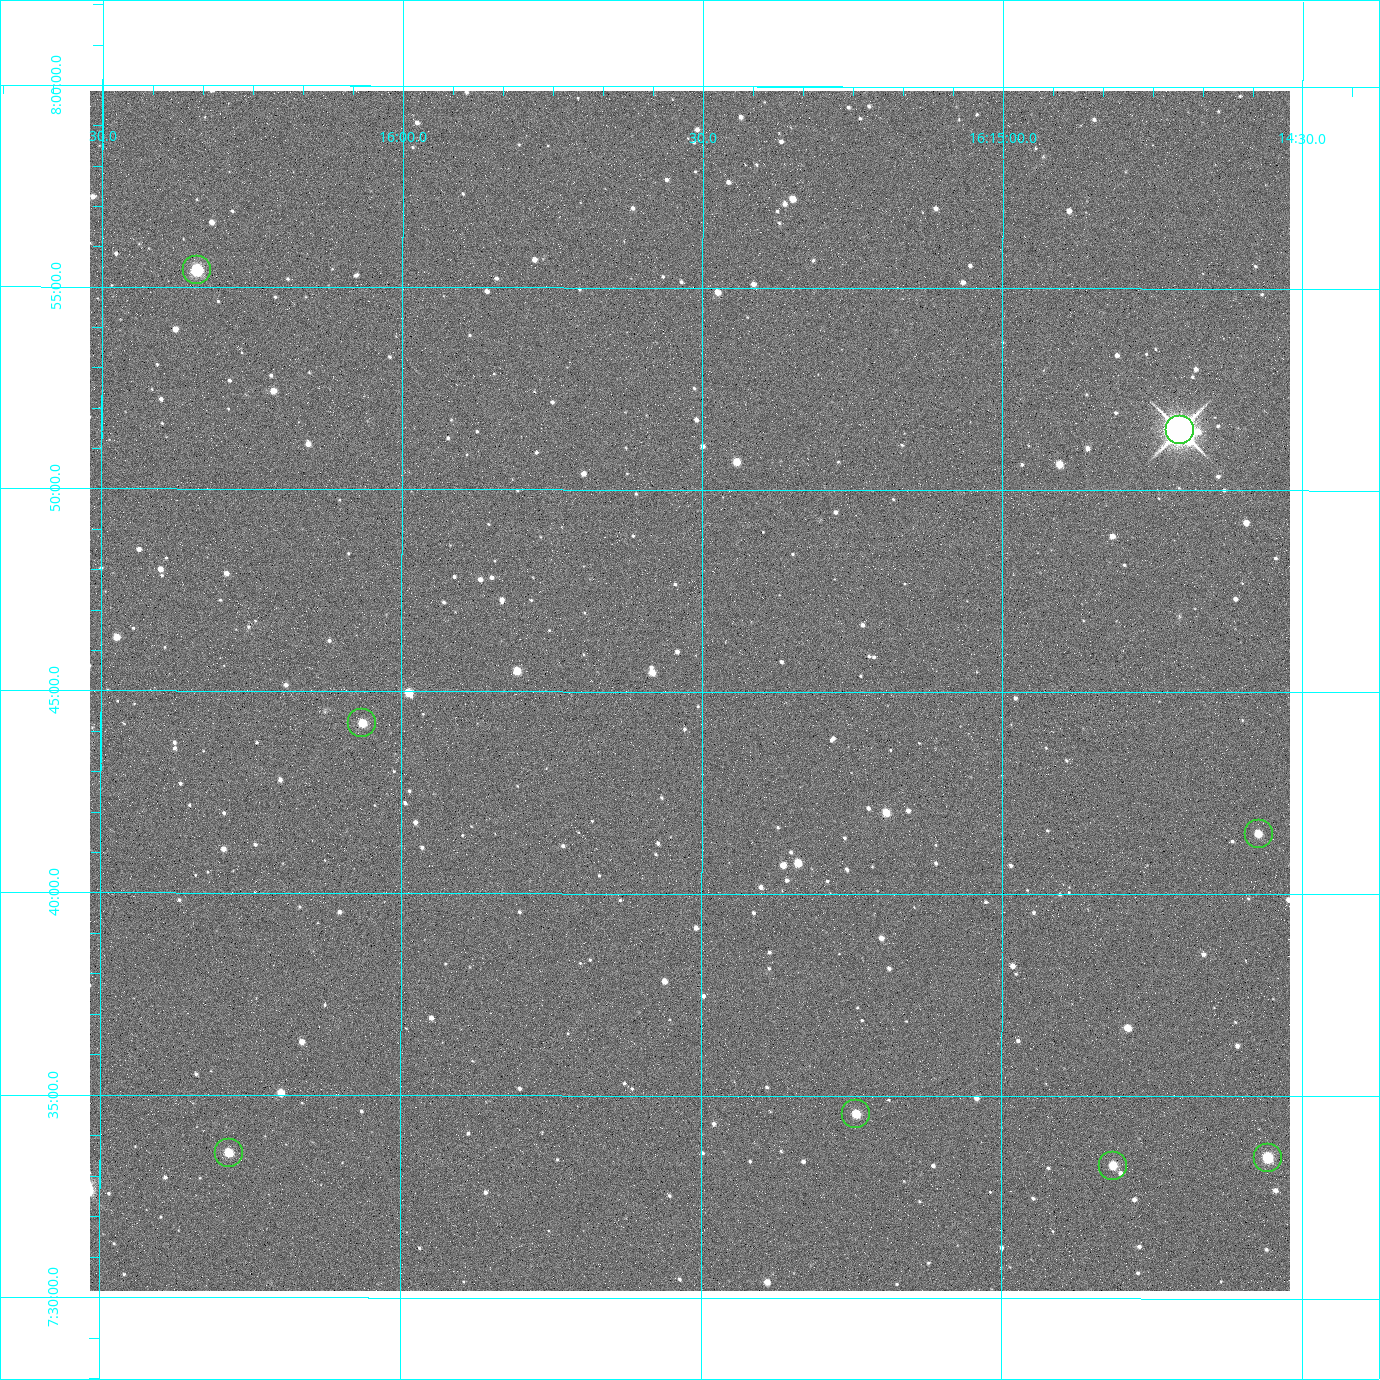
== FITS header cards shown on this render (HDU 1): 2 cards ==
NAXIS1  =                 2400 / Width of image data
NAXIS2  =                 2400 / Height of image data

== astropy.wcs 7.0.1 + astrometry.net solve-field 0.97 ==
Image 2400 x 2400 px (HDU 1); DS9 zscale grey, zoomed out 1/2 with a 90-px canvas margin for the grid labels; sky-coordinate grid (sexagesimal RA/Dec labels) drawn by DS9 from the SOLVED WCS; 8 Tycho-2 reference stars matched to detected sources circled (green)
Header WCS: RA---TAN/DEC--TAN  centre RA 16:15:31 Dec +07:45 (243.88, +7.75 deg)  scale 0.74 arcsec/px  FOV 29.6' x 29.6'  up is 0 deg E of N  parity normal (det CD < 0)
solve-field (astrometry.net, Tycho-2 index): VERIFIED the header's WCS against the Tycho-2 star catalogue (4 matches, 0 conflicts) and refined it, rather than solving blind
Solved WCS: RA---TAN-SIP/DEC--TAN-SIP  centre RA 16:15:31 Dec +07:45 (243.88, +7.75 deg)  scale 0.742 arcsec/px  FOV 29.7' x 29.7'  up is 0 deg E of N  parity normal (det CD < 0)
The solver's refit moves the header's centre by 3 arcsec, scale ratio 1.003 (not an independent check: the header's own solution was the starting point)
Tycho-2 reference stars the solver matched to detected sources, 8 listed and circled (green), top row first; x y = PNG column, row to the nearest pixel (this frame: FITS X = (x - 90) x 2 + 1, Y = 2400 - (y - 91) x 2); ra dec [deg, ICRS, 3 dp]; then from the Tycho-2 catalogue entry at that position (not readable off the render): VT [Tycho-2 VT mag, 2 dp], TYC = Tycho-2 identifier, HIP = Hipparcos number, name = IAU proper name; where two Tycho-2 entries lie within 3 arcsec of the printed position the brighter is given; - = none
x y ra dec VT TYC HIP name
196 270 244.086 +7.924 10.10 946-635-1 - -
1180 430 243.676 +7.858 6.72 946-1598-1 79608 -
362 724 244.016 +7.737 11.56 946-881-1 - -
1258 834 243.643 +7.692 11.91 946-916-1 - -
856 1114 243.810 +7.576 11.94 946-1047-1 - -
228 1153 244.071 +7.560 11.55 946-984-1 - -
1268 1158 243.639 +7.558 10.81 946-1083-1 - -
1113 1166 243.703 +7.555 12.21 946-959-1 - -